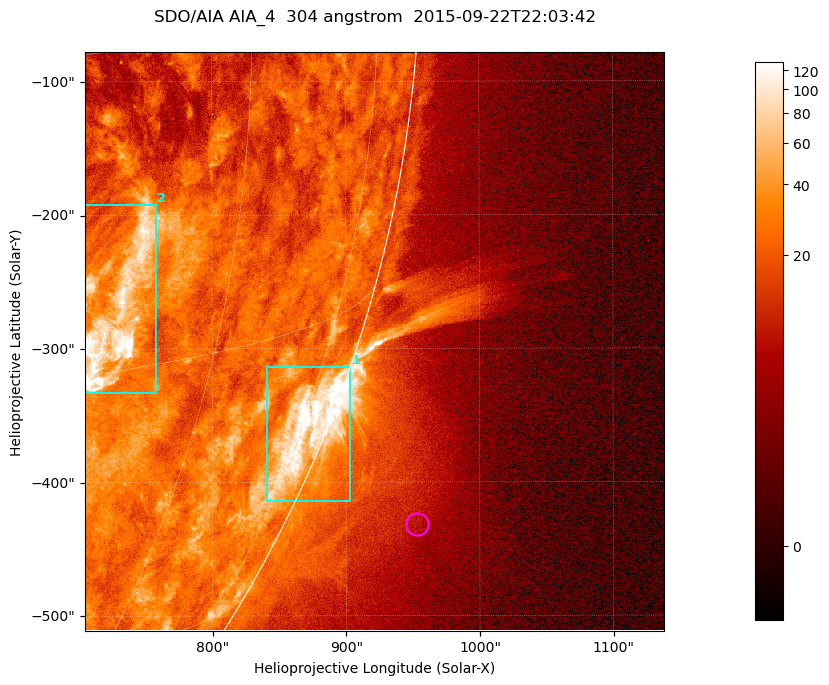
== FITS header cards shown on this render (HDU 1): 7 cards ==
TELESCOP= 'SDO/AIA '           / For AIA: SDO/AIA
INSTRUME= 'AIA_4   '           / For AIA: AIA_ATA1, AIA_ATA2, AIA_ATA3 or AIA_AT
WAVELNTH=                  304 / [angstrom] Wavelength
WAVEUNIT= 'angstrom'           / Wavelength unit: angstrom
DATE-OBS= '2015-09-22T22:03:42.124' / [ISO] Date when observation started; ISO 8
CTYPE1  = 'HPLN-TAN'           / CTYPE1; Typically HPLN
CTYPE2  = 'HPLT-TAN'           / CTYPE2; Typically HPLT

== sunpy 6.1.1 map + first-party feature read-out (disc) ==
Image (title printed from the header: SDO/AIA AIA_4  304 angstrom  2015-09-22T22:03:42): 722 x 722 px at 0.6 arcsec/px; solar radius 956 arcsec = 1593 px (partial field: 2.9% of the solar disc is inside the frame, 45% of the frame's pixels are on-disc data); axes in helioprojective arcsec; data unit not stated in the header (colour bar unlabelled)
Orientation: roll -0.132 deg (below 1 deg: not rotated)
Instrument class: DISC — disc imager (sunpy class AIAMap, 304 A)
Bright regions (active regions / flare kernels): reference = the on-disc median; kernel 7 px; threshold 5 sigma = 46.9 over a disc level ~23.3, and >= 1.15x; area >= 521 px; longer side >= 9 px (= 5.4 arcsec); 2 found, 2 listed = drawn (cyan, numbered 1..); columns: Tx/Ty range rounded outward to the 2 arcsec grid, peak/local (2 s.f.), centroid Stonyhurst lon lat
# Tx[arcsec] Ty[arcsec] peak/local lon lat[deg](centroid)
1 840..904 -416..-314 12 +76 -21
2 704..758 -334..-192 10 +51 -12
Off-limb structures (1.02-1.3 R_sun): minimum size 260 px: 4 found; the strongest spans PA ~240..250 deg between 1.04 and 1.18 R_sun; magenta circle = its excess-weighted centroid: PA ~245 deg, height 1.09 R_sun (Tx ~952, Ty ~-432 arcsec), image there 2.1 x the reference